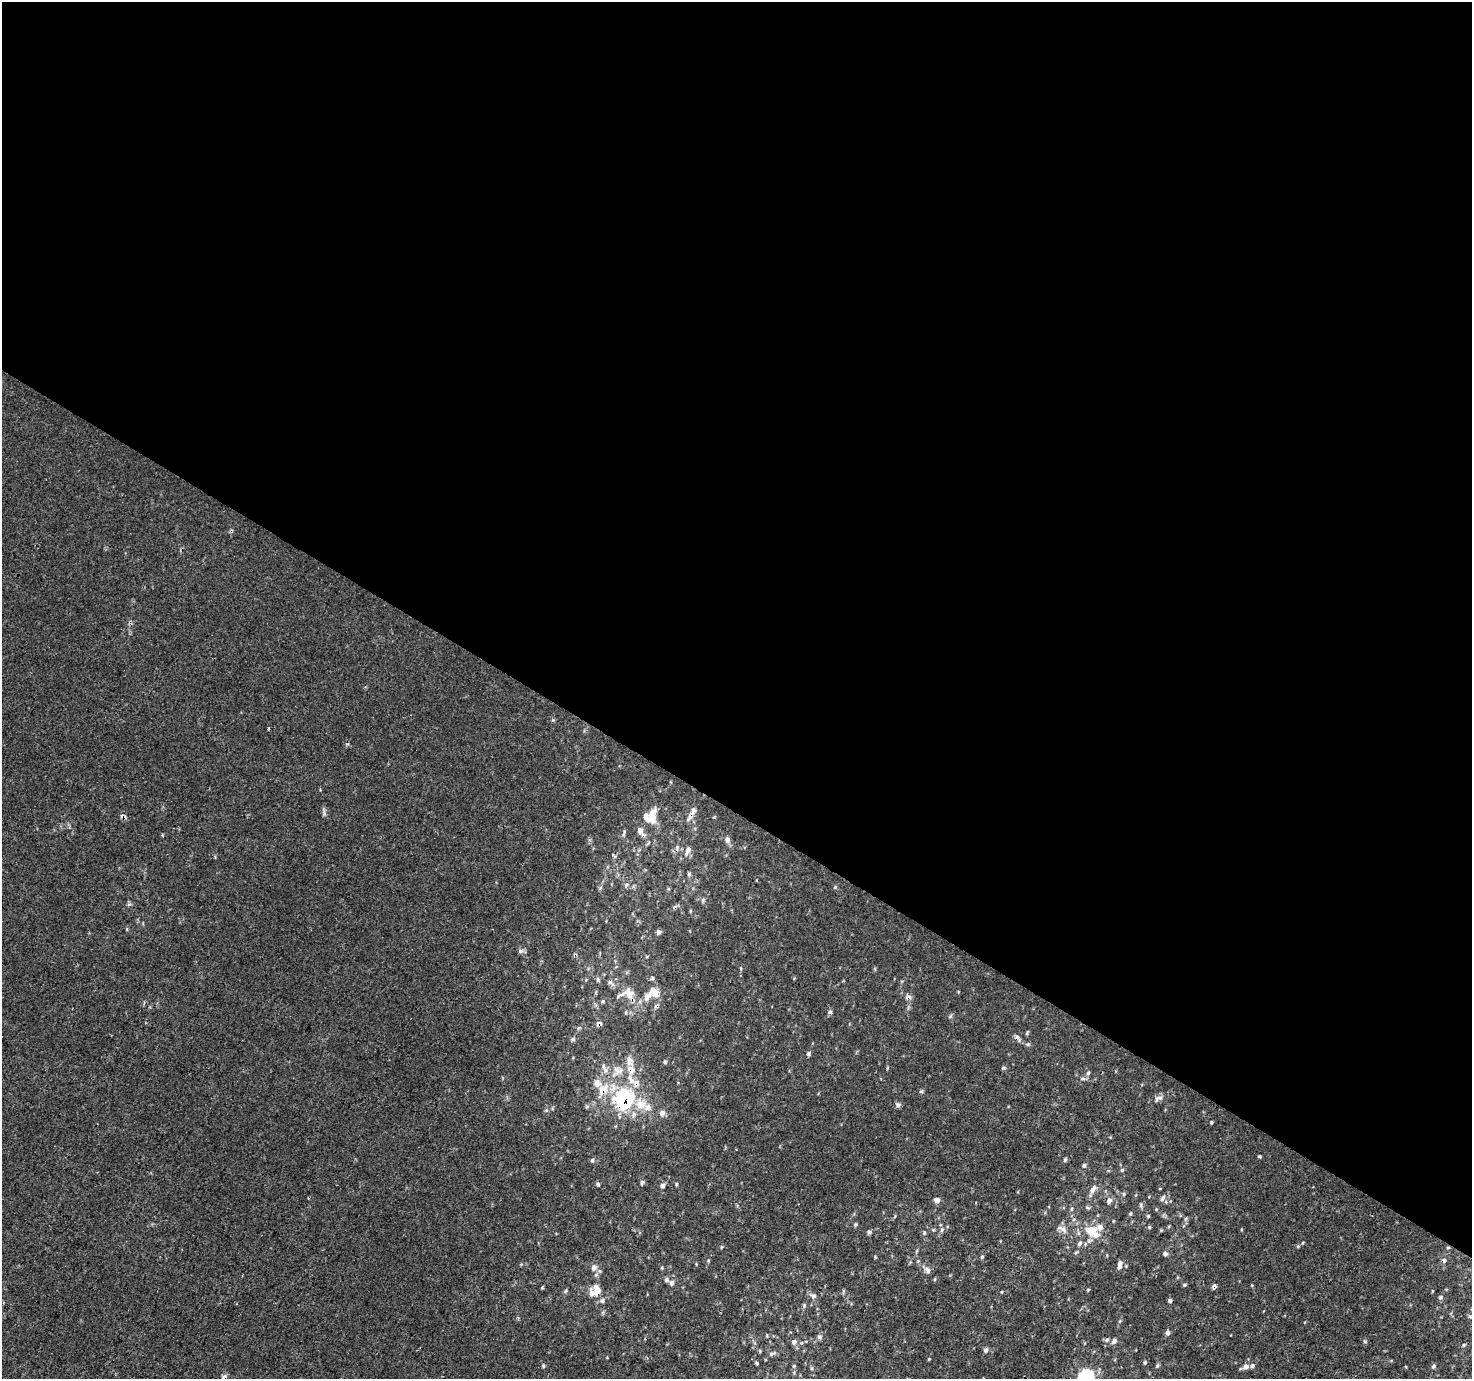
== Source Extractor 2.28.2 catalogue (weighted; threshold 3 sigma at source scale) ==
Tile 3 of 4 x 4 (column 3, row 1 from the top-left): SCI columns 2951-4420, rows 4392-5768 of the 5893 x 5961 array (HDU 1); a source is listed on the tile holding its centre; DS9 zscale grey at full resolution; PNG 1474 x 1381 px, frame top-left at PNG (2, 2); no overlay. Shown black and unused: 59% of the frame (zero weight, under 3 of 4 exposures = <1% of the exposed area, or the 3 px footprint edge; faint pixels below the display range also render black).
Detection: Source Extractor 2.28.2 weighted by HDU 2 'WHT'; one run over the whole footprint, this tile lists its part. Background 1.24e-04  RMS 0.0015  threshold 0.00653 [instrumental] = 3 sigma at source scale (4.5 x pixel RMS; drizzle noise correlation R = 1.50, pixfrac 1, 0.0396/0.0396 arcsec/px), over >= 5 px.
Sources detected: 107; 3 cosmic-ray / hot-pixel residue — not listed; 8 inside a brighter listed object's ellipse — not listed separately; the other 96 listed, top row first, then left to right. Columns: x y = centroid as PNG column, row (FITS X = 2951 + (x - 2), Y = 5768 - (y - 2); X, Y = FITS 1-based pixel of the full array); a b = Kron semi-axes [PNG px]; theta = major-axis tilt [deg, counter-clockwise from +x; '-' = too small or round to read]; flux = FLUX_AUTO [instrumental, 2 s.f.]
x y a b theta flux
268 729 3 3 - 0.51
653 815 21 10 81 2
691 815 12 6 52 0.77
123 816 7 5 -9 0.32
640 830 10 7 -56 0.74
624 833 11 2 75 0.23
727 840 6 5 - 0.59
688 850 12 6 69 0.83
689 874 5 4 - 0.22
626 885 6 4 59 0.24
690 911 5 3 - 0.12
658 932 6 5 - 0.41
521 951 8 5 18 0.35
652 978 6 4 50 0.21
598 979 6 4 -90 0.24
610 982 7 7 - 0.42
653 992 15 9 31 2.7
629 993 17 13 -57 2.1
908 997 8 6 -7 0.55
830 1012 5 5 - 0.29
599 1023 7 6 - 0.49
573 1039 6 5 - 0.27
808 1053 6 5 - 0.32
604 1068 16 5 -66 0.74
1003 1068 5 3 - 0.19
631 1069 11 8 -24 1.3
618 1071 12 8 -70 0.97
1088 1073 6 4 45 0.24
630 1079 17 6 -70 1.2
1083 1079 8 4 7 0.31
603 1090 12 10 38 2.1
1160 1098 8 5 12 0.4
624 1099 20 17 50 12
898 1105 7 5 -14 0.35
648 1107 10 8 48 0.84
662 1113 9 7 45 0.56
1212 1122 5 3 - 0.15
1259 1156 3 3 - 0.29
592 1160 5 5 - 0.25
1065 1160 6 5 - 0.22
1084 1165 6 4 -68 0.23
1122 1170 5 4 - 0.2
642 1182 5 5 - 0.29
598 1184 5 4 - 0.23
676 1184 5 3 - 0.15
662 1186 6 5 - 0.45
1093 1190 10 6 61 0.76
1124 1194 5 4 - 0.19
1163 1198 9 5 58 0.45
937 1200 7 6 - 0.58
1109 1200 8 6 61 0.5
1141 1205 6 4 89 0.23
1148 1216 4 4 - 0.16
856 1224 5 4 - 0.18
1100 1227 9 7 23 0.66
1149 1227 5 4 - 0.18
1063 1229 14 6 -25 0.72
942 1230 6 4 61 0.26
1092 1231 14 8 -39 3.5
869 1232 6 5 - 0.25
924 1233 6 4 90 0.23
1080 1243 7 5 47 0.38
1298 1246 5 4 - 0.16
1448 1248 5 3 - 0.13
1165 1254 6 5 - 0.39
982 1257 5 4 - 0.18
1120 1265 10 5 87 0.68
594 1267 7 6 - 0.53
928 1270 9 7 -74 0.56
667 1280 6 6 - 0.32
671 1283 7 6 - 0.39
1184 1285 5 4 - 0.18
1214 1287 6 5 - 0.38
597 1291 15 8 -78 1.6
813 1296 6 6 - 0.44
1440 1297 6 5 - 0.21
1170 1301 4 4 - 0.32
804 1305 6 5 - 0.24
1168 1333 6 5 - 0.42
819 1337 6 6 - 0.38
1114 1341 7 6 - 0.45
794 1342 7 6 - 0.47
1365 1342 5 5 - 0.21
986 1350 6 5 - 0.39
772 1354 11 4 28 0.36
929 1359 4 4 - 0.13
757 1363 4 4 - 0.18
1145 1363 5 4 - 0.2
1157 1365 6 4 70 0.22
543 1366 5 4 - 0.2
794 1366 5 4 - 0.19
1246 1366 8 7 - 0.61
1252 1366 6 6 - 0.36
1433 1366 6 4 47 0.23
224 1377 7 6 - 0.48
1087 1377 17 13 -69 9.1
Overlapping masked pixels (flux is a lower limit): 10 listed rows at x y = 691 815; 123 816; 908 997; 599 1023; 631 1069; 603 1090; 624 1099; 1214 1287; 597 1291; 224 1377
Isophote crosses this tile's border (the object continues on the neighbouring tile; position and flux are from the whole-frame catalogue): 2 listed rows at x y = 224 1377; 1087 1377
Unlisted compact peaks at least as high as the median listed source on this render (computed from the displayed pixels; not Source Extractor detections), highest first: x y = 324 813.